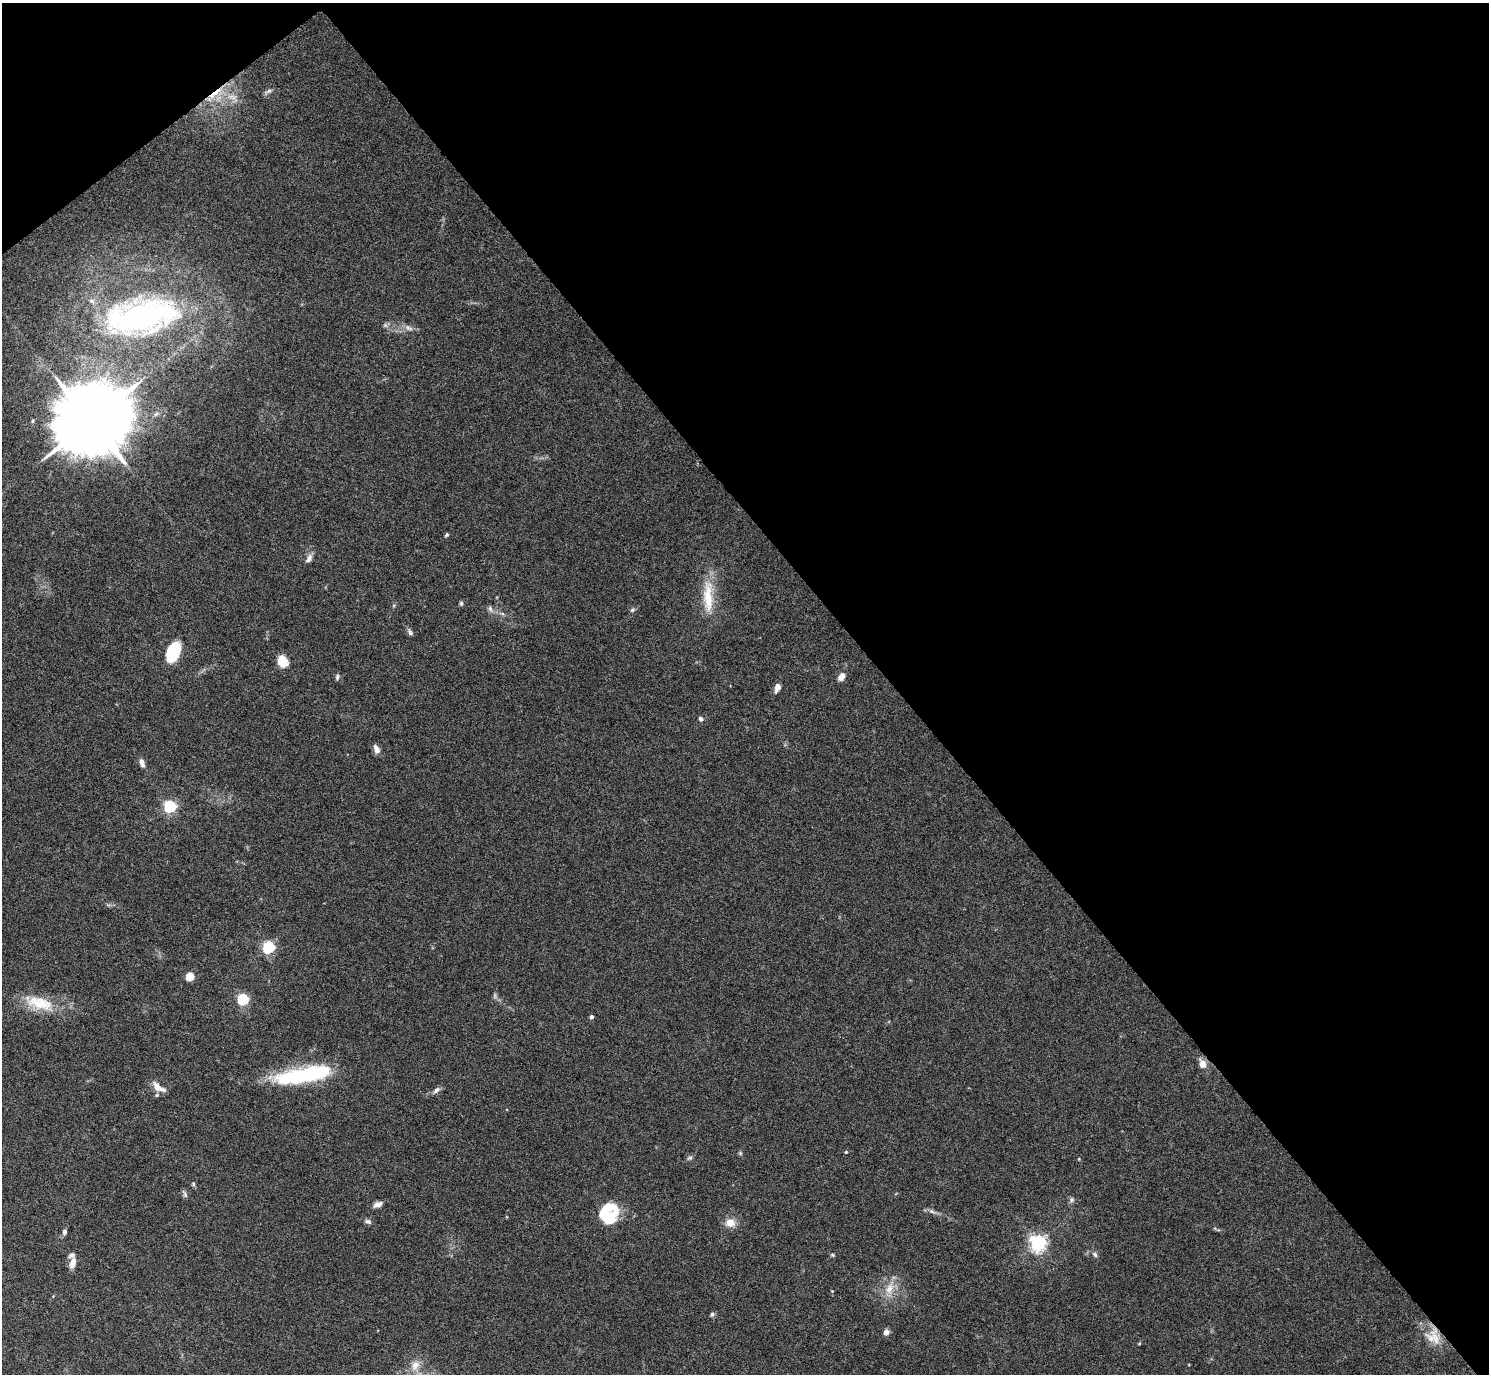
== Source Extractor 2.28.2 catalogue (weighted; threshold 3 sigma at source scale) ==
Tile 3 of 4 x 4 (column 3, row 1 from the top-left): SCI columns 2980-4466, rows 4423-5794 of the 6002 x 5991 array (HDU 1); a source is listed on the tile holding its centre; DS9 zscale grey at full resolution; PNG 1491 x 1376 px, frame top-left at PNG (2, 3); no overlay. Shown black and unused: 42% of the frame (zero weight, under 5 of 9 exposures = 3% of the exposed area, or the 3 px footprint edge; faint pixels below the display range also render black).
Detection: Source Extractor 2.28.2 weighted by HDU 2 'WHT'; one run over the whole footprint, this tile lists its part. Background 0.0656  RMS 0.0033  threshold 0.0133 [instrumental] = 3 sigma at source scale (4.09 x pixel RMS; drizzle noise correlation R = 1.36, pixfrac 0.8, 0.05/0.05 arcsec/px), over >= 5 px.
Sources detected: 58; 2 inside a brighter object's white glare — not listed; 1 inside a brighter listed object's ellipse — not listed separately; the other 55 listed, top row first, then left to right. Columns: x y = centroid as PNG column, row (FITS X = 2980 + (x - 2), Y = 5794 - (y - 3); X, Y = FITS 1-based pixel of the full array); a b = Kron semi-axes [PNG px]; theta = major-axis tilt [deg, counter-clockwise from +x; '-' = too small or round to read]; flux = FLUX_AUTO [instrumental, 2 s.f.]
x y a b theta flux
268 91 11 4 28 0.83
216 92 22 6 34 4.3
232 97 13 5 -17 2
142 316 59 25 9 90
385 325 6 5 - 0.6
409 328 12 4 -25 1.1
91 421 22 17 33 3500
446 535 4 3 - 0.46
309 558 13 6 60 1.4
708 597 50 13 -89 9.6
461 603 6 5 - 0.56
490 609 8 6 -70 0.85
632 610 7 5 28 0.57
410 632 8 6 -59 0.78
173 652 17 10 67 16
282 660 10 8 -66 6.6
337 677 8 5 80 0.59
841 677 9 6 56 2
777 687 6 4 71 3.2
701 719 6 5 - 0.73
376 749 10 6 -68 1.9
142 763 10 6 -75 1.5
170 806 6 5 - 48
268 947 6 5 - 47
190 976 5 5 - 9.4
243 999 5 5 - 33
39 1003 42 16 -16 10
591 1017 4 4 - 0.81
1203 1064 8 7 - 2.9
301 1075 58 17 10 29
158 1087 20 8 -34 2.8
436 1090 11 6 40 1.1
846 1152 4 3 - 0.31
740 1153 6 4 -72 0.4
690 1158 7 5 7 0.59
193 1184 6 5 - 0.44
185 1194 10 5 -66 0.7
1072 1200 7 5 69 0.71
377 1205 11 6 20 1.6
932 1212 7 4 -20 0.7
609 1218 18 14 17 9.2
368 1221 9 6 -24 0.82
730 1223 12 10 0 3
64 1232 7 5 86 0.88
1038 1242 6 6 - 110
1095 1254 8 5 -46 0.78
833 1255 6 3 -71 0.38
73 1263 15 7 75 2.3
889 1289 14 9 57 3.3
832 1291 3 3 - 0.22
712 1314 6 6 - 0.55
886 1332 7 6 - 1.4
1431 1338 27 17 76 6
1139 1344 5 3 - 0.25
415 1365 14 10 57 3.1
Overlapping masked pixels (flux is a lower limit): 2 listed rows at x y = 216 92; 1431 1338